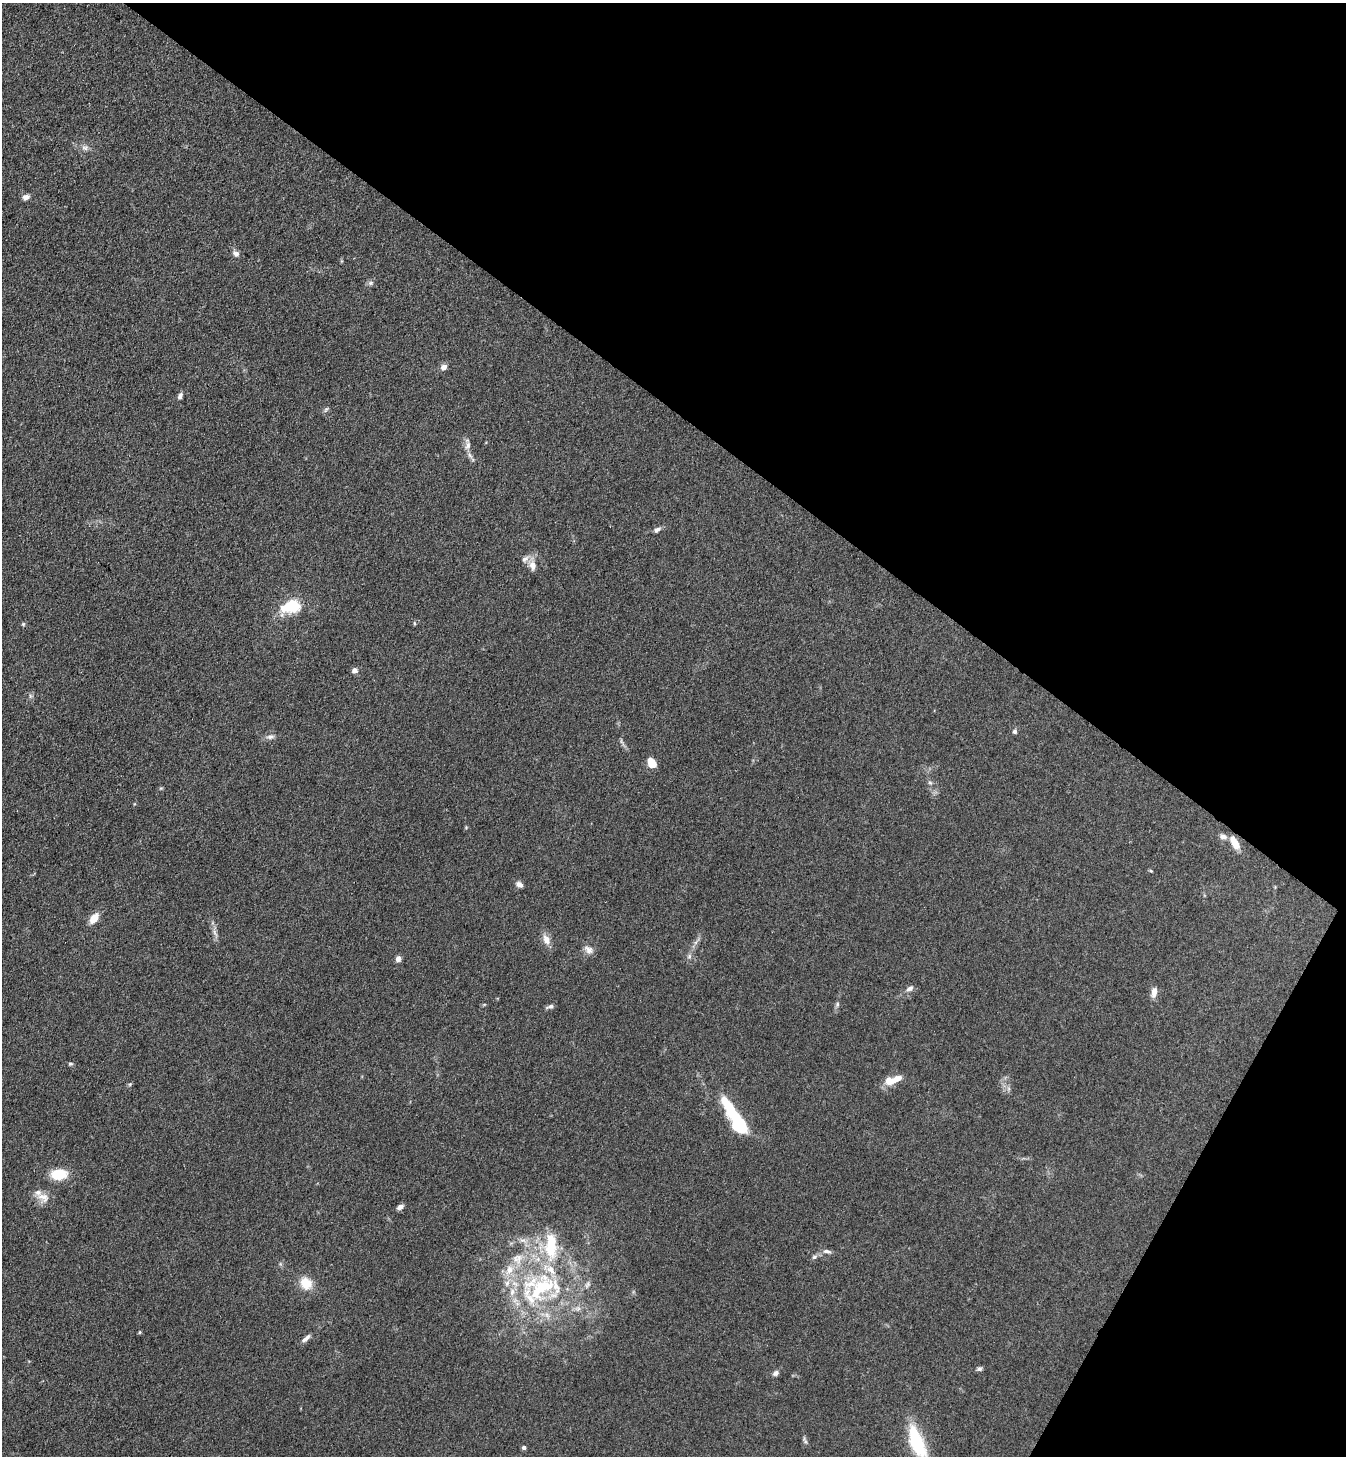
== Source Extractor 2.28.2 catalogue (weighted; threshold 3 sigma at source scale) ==
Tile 8 of 4 x 4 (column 4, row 2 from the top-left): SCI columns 4231-5574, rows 2945-4398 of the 5911 x 5888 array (HDU 1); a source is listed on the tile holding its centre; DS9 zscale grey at full resolution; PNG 1348 x 1458 px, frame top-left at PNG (2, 3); no overlay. Shown black and unused: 33% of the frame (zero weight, under 3 of 4 exposures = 5% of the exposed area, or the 3 px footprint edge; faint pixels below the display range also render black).
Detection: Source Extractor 2.28.2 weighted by HDU 2 'WHT'; one run over the whole footprint, this tile lists its part. Background 0.176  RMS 0.0084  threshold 0.038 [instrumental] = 3 sigma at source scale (4.5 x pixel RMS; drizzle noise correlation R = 1.50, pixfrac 1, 0.05/0.05 arcsec/px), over >= 5 px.
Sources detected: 68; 1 inside a brighter object's white glare — not listed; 11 inside a brighter listed object's ellipse — not listed separately; the other 56 listed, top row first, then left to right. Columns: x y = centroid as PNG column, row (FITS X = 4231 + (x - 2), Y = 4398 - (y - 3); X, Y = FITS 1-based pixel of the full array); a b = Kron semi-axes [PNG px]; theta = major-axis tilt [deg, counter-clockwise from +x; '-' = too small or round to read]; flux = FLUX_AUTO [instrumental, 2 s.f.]
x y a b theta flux
85 148 10 7 7 3.5
26 197 8 6 12 3.6
236 253 8 7 - 3.7
371 283 7 5 21 2.1
444 367 7 6 - 4.3
180 396 7 5 65 2.9
326 409 9 4 54 1.5
468 445 13 7 72 4
470 456 10 5 -62 2.7
657 530 10 6 25 2.7
533 565 14 9 -80 6.9
291 606 21 13 17 35
414 623 6 3 -72 0.89
23 624 5 4 - 1.1
355 670 5 5 - 6
1015 731 6 6 - 2
270 737 11 6 6 3.4
652 763 9 7 -54 14
930 783 7 4 -2 1.4
161 788 6 4 18 0.93
466 827 5 3 - 0.77
1223 836 10 7 -17 3.7
1235 843 16 7 -62 11
1151 871 5 4 - 0.9
519 884 9 7 -26 3.4
94 918 12 7 52 11
215 933 12 4 -66 3.3
546 939 15 9 -66 6.7
588 950 13 9 -35 5
689 956 8 6 70 2.2
398 959 7 6 - 3.5
910 988 11 7 26 3.5
1154 992 11 7 77 6.6
837 1004 7 5 71 1.7
550 1006 9 4 15 2.6
71 1064 6 5 - 1.3
895 1080 20 8 27 11
130 1084 6 4 45 1.1
739 1126 19 14 -48 33
59 1174 16 11 5 23
43 1197 20 13 -24 9
400 1207 7 5 28 3.7
523 1241 12 4 -5 3.6
827 1251 13 6 -11 3.2
814 1257 8 6 16 2.1
509 1270 17 11 62 12
306 1283 14 12 -48 15
542 1288 68 33 39 110
578 1309 9 7 1 3.3
140 1332 5 4 - 0.94
306 1338 12 5 42 3.7
979 1369 7 5 7 2
776 1373 8 6 34 2.8
805 1440 12 5 -71 2.1
917 1443 34 13 -68 55
524 1447 4 4 - 2.6
Isophote crosses this tile's border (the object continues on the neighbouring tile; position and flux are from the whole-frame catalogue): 1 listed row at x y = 917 1443